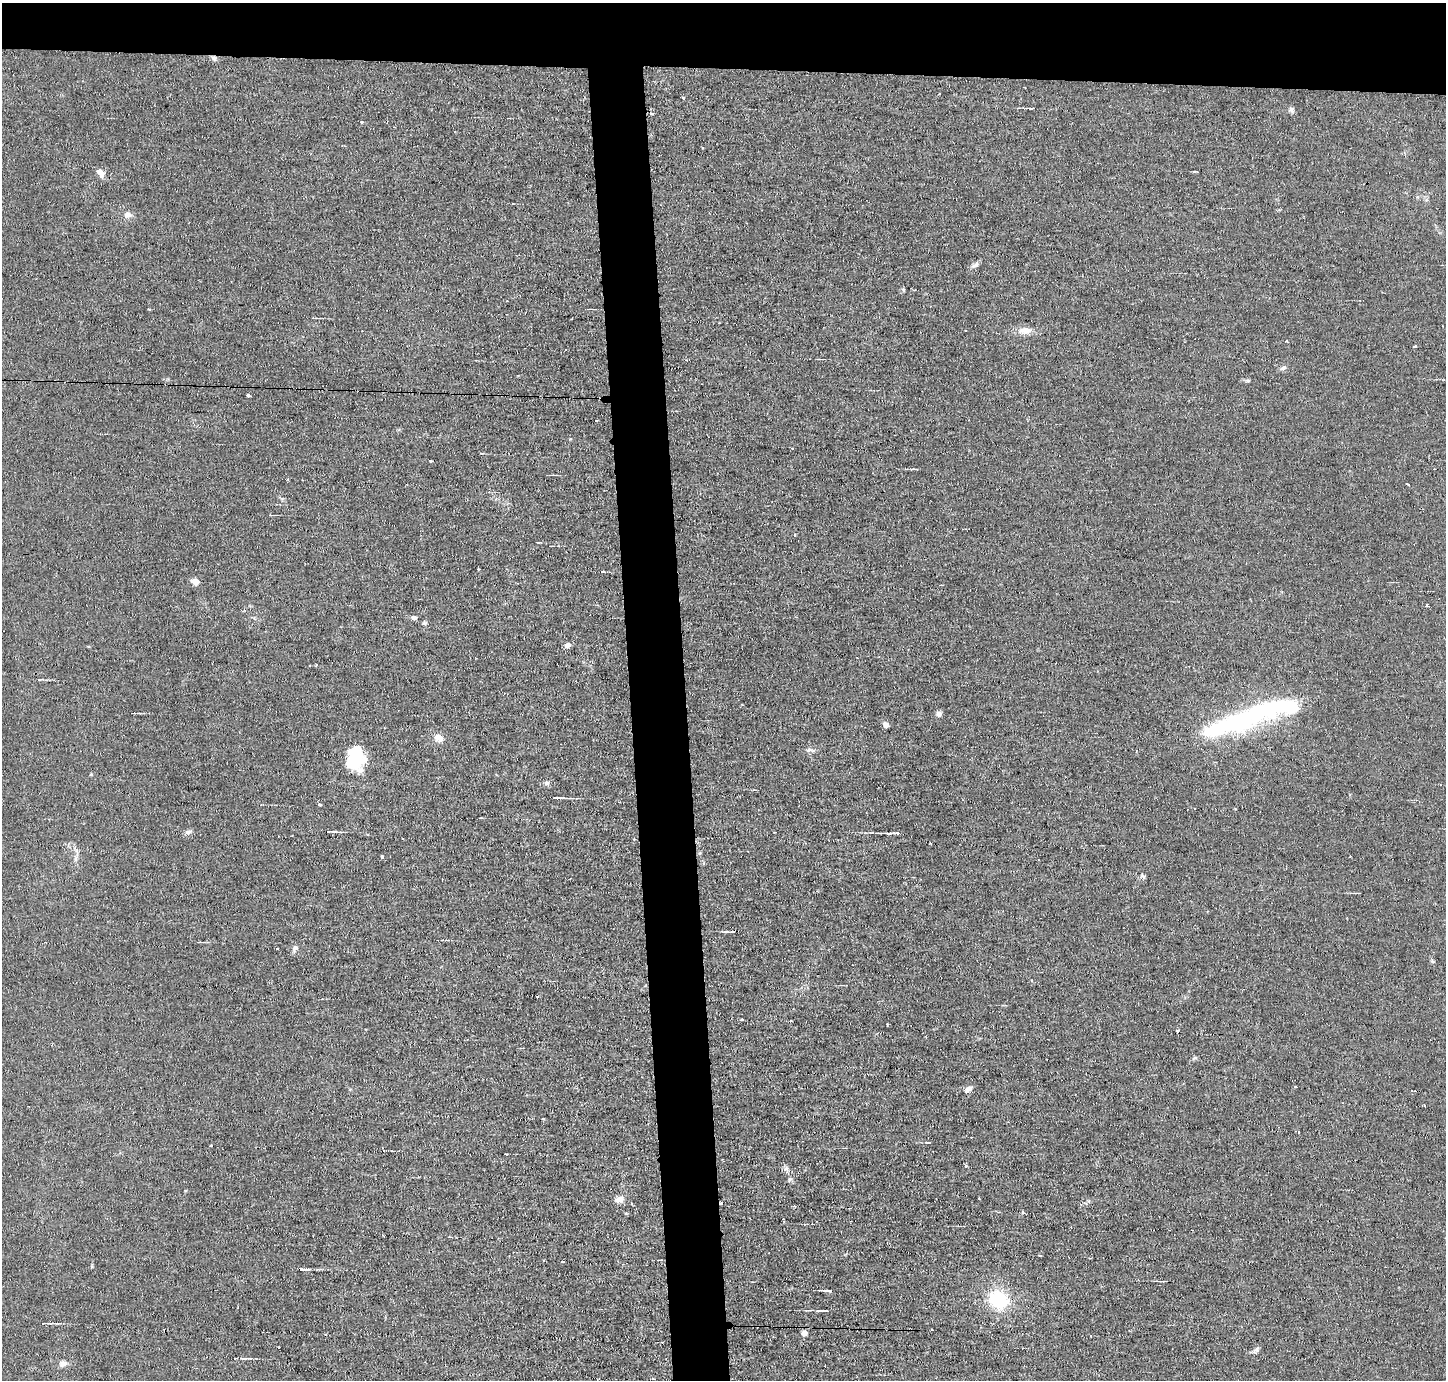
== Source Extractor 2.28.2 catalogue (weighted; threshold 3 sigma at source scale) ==
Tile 2 of 3 x 3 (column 2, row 1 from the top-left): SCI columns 1446-2889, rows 2839-4216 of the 4334 x 4301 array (HDU 1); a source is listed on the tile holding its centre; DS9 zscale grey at full resolution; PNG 1448 x 1382 px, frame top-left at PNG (2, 3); no overlay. Shown black and unused: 9% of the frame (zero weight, under 2 of 3 exposures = <1% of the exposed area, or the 3 px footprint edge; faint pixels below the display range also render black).
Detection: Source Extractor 2.28.2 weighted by HDU 2 'WHT'; one run over the whole footprint, this tile lists its part. Background 0.0437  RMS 0.0066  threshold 0.0296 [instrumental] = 3 sigma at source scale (4.5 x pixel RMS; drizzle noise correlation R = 1.50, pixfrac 1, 0.05/0.05 arcsec/px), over >= 5 px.
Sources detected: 93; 3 inside a brighter object's white glare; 8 cosmic-ray / hot-pixel residue — not listed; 2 inside a brighter listed object's ellipse — not listed separately; the other 80 listed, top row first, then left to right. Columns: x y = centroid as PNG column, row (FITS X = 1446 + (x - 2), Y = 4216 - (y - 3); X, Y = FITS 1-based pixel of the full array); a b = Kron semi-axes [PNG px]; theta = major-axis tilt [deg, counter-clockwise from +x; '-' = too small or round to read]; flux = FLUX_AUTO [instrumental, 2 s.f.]
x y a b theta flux
214 58 8 6 -29 1.7
683 97 3 3 - 1.5
1031 108 4 3 - 0.97
1291 110 8 7 - 1.8
652 114 4 3 - 0.9
362 122 3 3 - 0.93
702 148 4 3 - 0.53
100 173 10 6 -48 4.9
127 215 10 7 -5 3.6
975 265 13 5 34 2.3
903 289 5 5 - 0.94
149 309 4 2 - 0.58
1025 330 18 8 0 6.4
1287 342 3 3 - 5
1415 346 3 3 - 1.3
1283 368 9 6 31 1.8
1248 381 6 4 0 0.92
248 395 4 3 - 2.4
792 448 3 2 - 0.73
430 461 3 3 - 1.1
913 469 10 2 0 1
288 479 3 2 - 0.8
1408 484 3 2 - 1.1
795 535 3 3 - 0.53
478 569 3 2 - 0.8
195 582 5 5 - 9.6
1427 606 3 3 - 1.1
414 618 6 5 - 2.6
424 623 6 5 - 1
567 645 5 4 - 4.9
316 665 3 2 - 0.98
40 679 5 3 - 0.59
1259 711 59 27 22 79
939 714 7 6 - 2.2
886 725 6 5 - 3.2
439 738 12 8 -40 5.1
810 750 14 5 -4 2
357 761 26 19 17 23
546 783 8 6 -3 1.7
560 798 22 3 -1 2.9
319 804 4 3 - 1.4
188 832 9 5 9 2
335 832 9 3 -5 1.3
887 833 19 3 0 4.6
382 857 3 3 - 1.8
75 859 9 4 90 2
1143 877 7 5 -40 1.2
732 932 6 3 10 1.1
295 948 6 6 - 2.5
278 949 3 3 - 4.3
1432 961 7 4 -37 0.91
742 1020 3 3 - 1.5
1177 1031 4 2 - 0.6
1194 1058 8 4 18 1
1295 1087 3 2 - 0.99
968 1089 11 6 33 2.7
1424 1105 3 3 - 1.4
543 1119 3 2 - 1.4
1298 1132 3 2 - 0.84
211 1146 3 3 - 1.8
965 1166 3 3 - 1.6
786 1169 6 6 - 1.8
619 1199 12 7 14 4
721 1203 3 2 - 3.9
1023 1213 4 3 - 0.95
449 1237 4 2 - 0.6
563 1262 3 2 - 0.85
92 1266 5 3 - 0.66
302 1269 10 4 -9 2.3
1164 1281 6 2 3 0.68
827 1291 12 2 -4 1.8
999 1300 14 13 - 46
823 1311 16 3 -1 2.5
44 1323 9 4 1 1.7
932 1330 3 2 - 1
804 1333 5 5 - 4.6
1091 1335 3 2 - 0.89
1256 1350 11 5 26 1.8
247 1358 14 3 2 1.8
63 1364 12 7 20 3.2
Overlapping masked pixels (flux is a lower limit): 3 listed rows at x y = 214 58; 721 1203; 302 1269
Unlisted compact peaks at least as high as the median listed source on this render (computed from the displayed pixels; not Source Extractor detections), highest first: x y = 790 1179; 570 439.